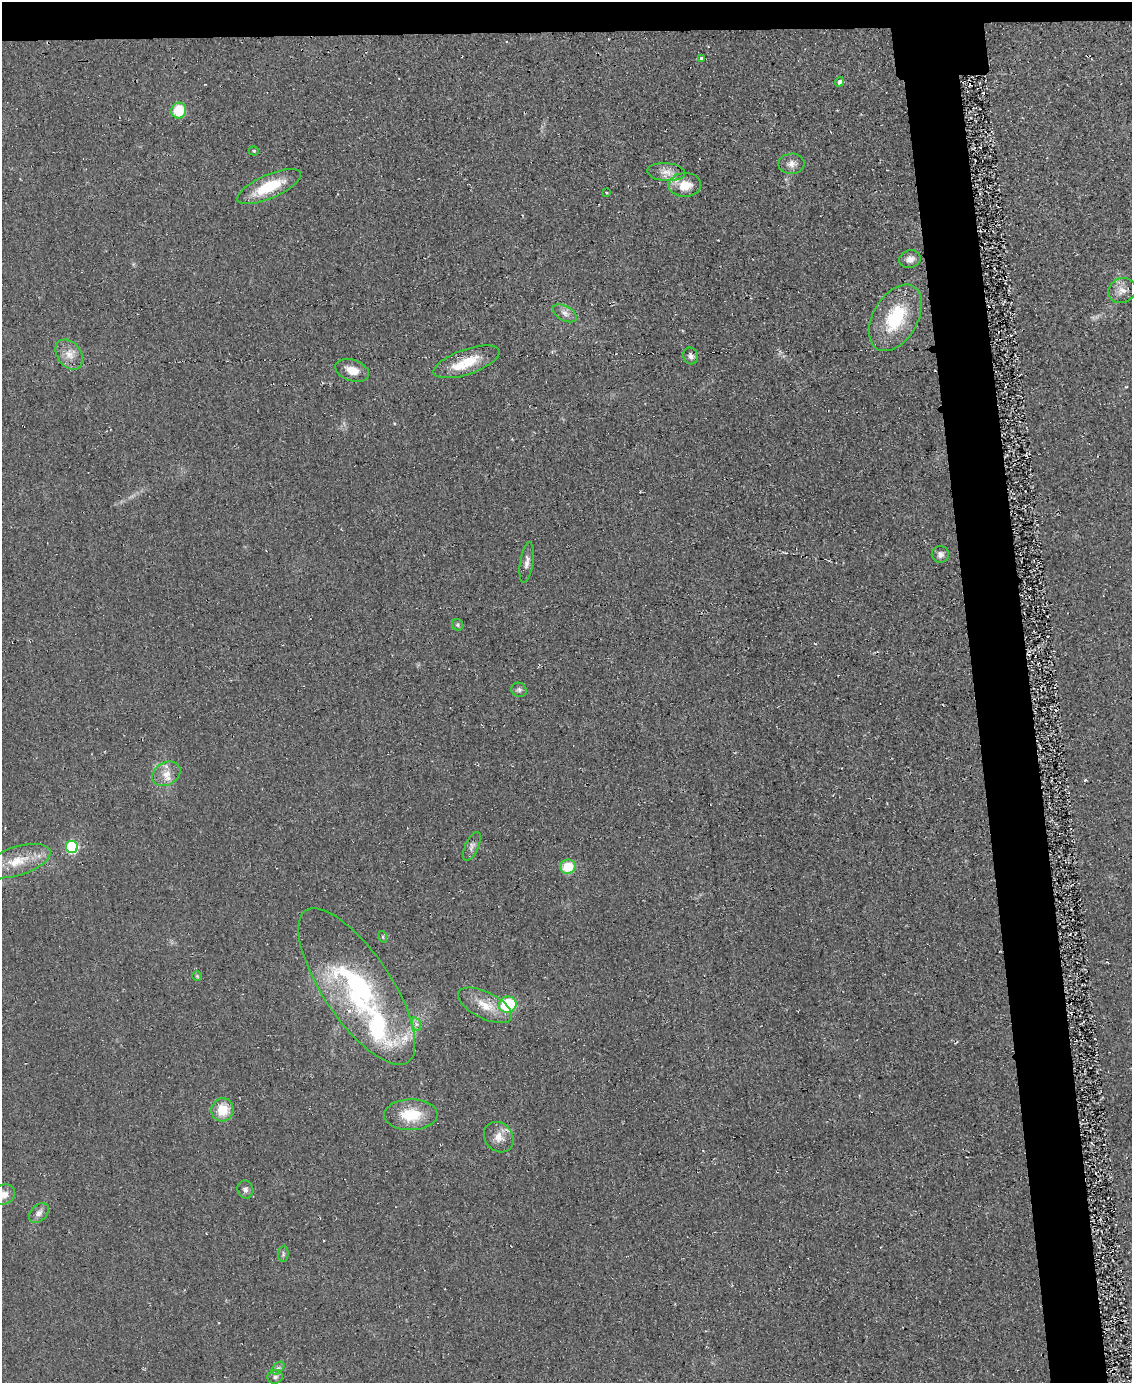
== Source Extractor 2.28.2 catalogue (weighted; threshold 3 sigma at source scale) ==
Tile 2 of 4 x 3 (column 2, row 1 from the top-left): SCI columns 1141-2270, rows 2936-4316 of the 4559 x 4551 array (HDU 1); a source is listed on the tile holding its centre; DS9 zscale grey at full resolution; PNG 1134 x 1385 px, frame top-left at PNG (2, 2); each listed source drawn as its Kron ellipse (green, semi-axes under 4 px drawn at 4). Shown black and unused: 7% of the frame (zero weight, under 2 of 3 exposures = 3% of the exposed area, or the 3 px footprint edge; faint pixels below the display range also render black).
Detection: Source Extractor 2.28.2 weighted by HDU 2 'WHT'; one run over the whole footprint, this tile lists its part. Background 0.047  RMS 0.013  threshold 0.0597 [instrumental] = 3 sigma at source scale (4.5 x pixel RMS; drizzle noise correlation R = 1.50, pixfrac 1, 0.05/0.05 arcsec/px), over >= 5 px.
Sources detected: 46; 2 cosmic-ray / hot-pixel residue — neither listed nor drawn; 3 inside a brighter listed object's ellipse — not listed separately; the other 41 listed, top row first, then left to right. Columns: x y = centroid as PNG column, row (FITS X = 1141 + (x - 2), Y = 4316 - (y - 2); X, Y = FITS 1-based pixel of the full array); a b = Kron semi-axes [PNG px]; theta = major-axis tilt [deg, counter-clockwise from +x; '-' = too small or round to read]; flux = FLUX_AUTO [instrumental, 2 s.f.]
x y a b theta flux
702 58 3 3 - 13
840 82 5 4 - 4.7
179 111 8 7 - 40
254 151 5 4 - 1.9
791 164 13 10 1 8.8
666 172 19 9 -4 12
685 185 16 12 3 24
269 186 34 12 24 48
606 192 4 2 - 1.1
910 259 11 8 14 8.8
1122 291 14 12 25 11
565 313 13 7 -30 7
895 318 36 22 60 79
69 354 17 11 -54 15
691 356 8 7 - 4.8
467 362 35 12 19 38
352 370 17 10 -18 16
940 554 8 8 - 6.7
527 562 20 6 82 7.7
458 625 6 5 - 2.4
519 690 8 7 - 3.5
166 774 15 11 31 14
472 846 15 6 66 5.4
72 847 6 6 - 120
17 861 35 14 17 37
568 867 8 7 - 34
383 937 6 4 -72 1.7
197 976 5 5 - 1.6
357 987 91 34 -56 250
485 1005 29 13 -27 27
508 1005 9 8 - 66
416 1024 7 4 -71 3.8
222 1110 11 11 - 27
411 1115 27 15 1 43
499 1137 16 13 -48 15
245 1190 9 8 - 4.6
4 1194 12 9 21 13
39 1213 11 8 45 6.6
283 1254 8 5 83 2.6
278 1368 8 4 43 3.3
275 1377 7 6 - 3.7
Isophote crosses this tile's border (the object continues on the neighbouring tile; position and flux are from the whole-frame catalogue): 1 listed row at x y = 4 1194